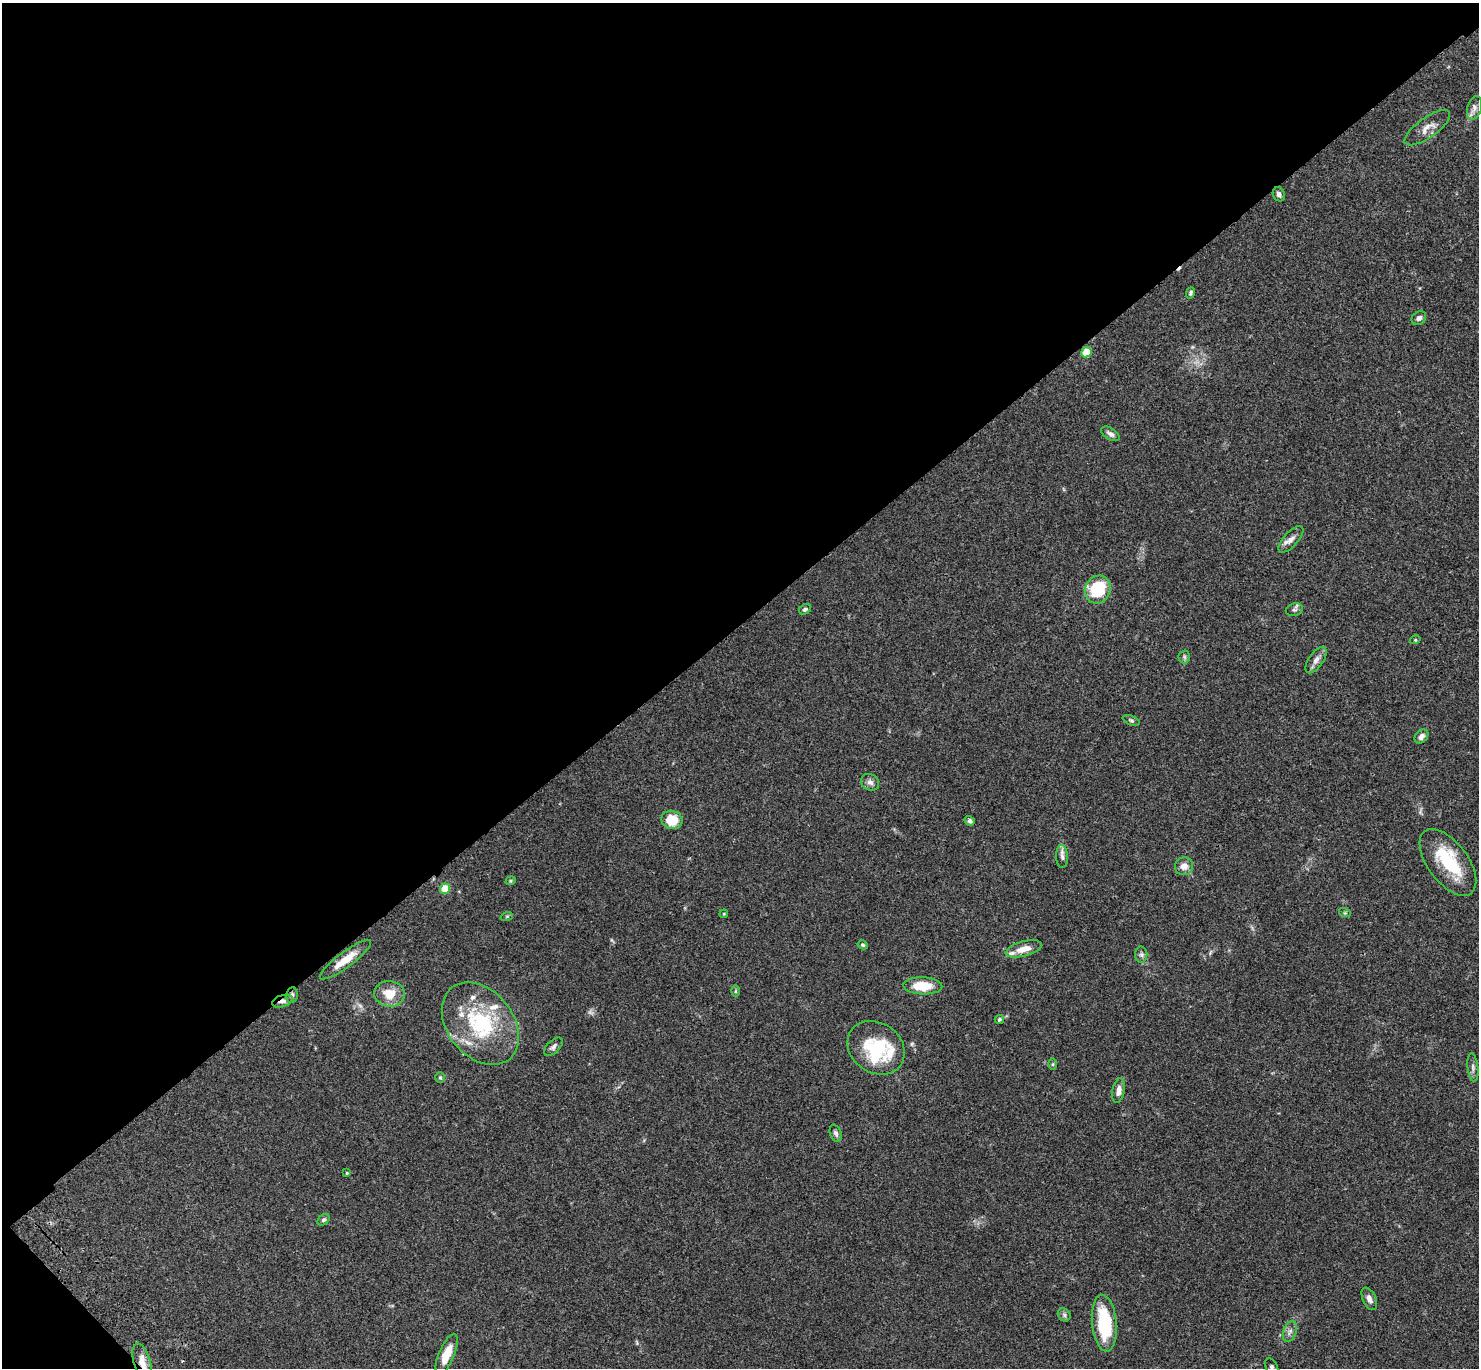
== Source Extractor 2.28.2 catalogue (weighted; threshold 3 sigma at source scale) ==
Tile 5 of 4 x 4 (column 1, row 2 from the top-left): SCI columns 103-1579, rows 3115-4480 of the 6108 x 6089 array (HDU 1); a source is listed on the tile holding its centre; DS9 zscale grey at full resolution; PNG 1481 x 1370 px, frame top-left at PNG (2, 3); each listed source drawn as its Kron ellipse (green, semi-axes under 4 px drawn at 4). Shown black and unused: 46% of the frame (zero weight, under 3 of 4 exposures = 6% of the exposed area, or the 3 px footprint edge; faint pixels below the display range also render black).
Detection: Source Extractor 2.28.2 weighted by HDU 2 'WHT'; one run over the whole footprint, this tile lists its part. Background 0.059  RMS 0.0051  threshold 0.0231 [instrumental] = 3 sigma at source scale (4.5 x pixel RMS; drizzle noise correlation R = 1.50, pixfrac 1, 0.05/0.05 arcsec/px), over >= 5 px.
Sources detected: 64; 1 too faint to see at this stretch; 1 cosmic-ray / hot-pixel residue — neither listed nor drawn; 8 inside a brighter listed object's ellipse — not listed separately; the other 54 listed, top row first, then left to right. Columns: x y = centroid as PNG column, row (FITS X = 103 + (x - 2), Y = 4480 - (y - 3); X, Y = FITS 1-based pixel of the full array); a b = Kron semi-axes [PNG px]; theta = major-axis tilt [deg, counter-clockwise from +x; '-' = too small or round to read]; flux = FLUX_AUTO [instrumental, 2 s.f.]
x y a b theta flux
1474 108 12 7 74 2.4
1427 128 27 10 35 5.1
1279 194 7 6 - 1.7
1191 293 6 4 68 1
1419 318 8 6 35 1.6
1086 352 5 5 - 15
1110 434 10 5 -32 1.9
1291 539 16 7 48 3
1098 590 14 12 64 24
805 609 6 5 - 1.1
1294 610 8 6 20 1.2
1415 640 5 3 - 0.41
1184 657 6 6 - 0.97
1316 660 15 7 55 2.8
1131 720 9 4 -23 0.97
1421 736 8 6 49 2.3
870 782 9 8 - 2.1
672 820 10 9 - 11
970 821 5 4 - 1.4
1062 857 11 6 -88 1.8
1448 862 39 20 -53 26
1184 866 9 9 - 3.7
511 881 5 4 - 0.58
445 889 5 5 - 13
1345 913 6 4 -17 0.59
724 914 4 3 - 0.43
507 916 6 4 19 0.59
863 945 5 4 - 0.7
1024 949 18 7 15 5.7
1141 955 8 6 -87 1.4
345 960 31 7 37 9.4
923 986 19 8 -2 12
735 991 6 4 89 0.56
389 994 15 13 -5 9.3
292 995 8 5 81 1.3
283 1001 11 6 16 2.3
999 1019 5 4 - 0.81
480 1024 46 33 -51 44
553 1047 11 6 44 1.6
876 1048 30 25 -35 28
1053 1064 5 4 - 0.54
1473 1067 14 5 -84 1.8
440 1077 5 5 - 0.71
1119 1091 12 6 79 3.2
836 1133 9 5 -67 1.4
347 1173 3 3 - 0.45
324 1220 7 5 38 0.94
1369 1299 12 6 -65 2.6
1064 1315 7 6 - 1.1
1104 1323 28 12 -85 28
1290 1331 11 6 69 2
447 1354 22 7 67 8
142 1362 19 8 -74 5.5
1272 1367 9 6 -59 1.3
Overlapping masked pixels (flux is a lower limit): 4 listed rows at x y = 345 960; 292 995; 283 1001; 142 1362
Isophote crosses this tile's border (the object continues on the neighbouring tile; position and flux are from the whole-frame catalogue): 2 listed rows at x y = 142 1362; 1272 1367